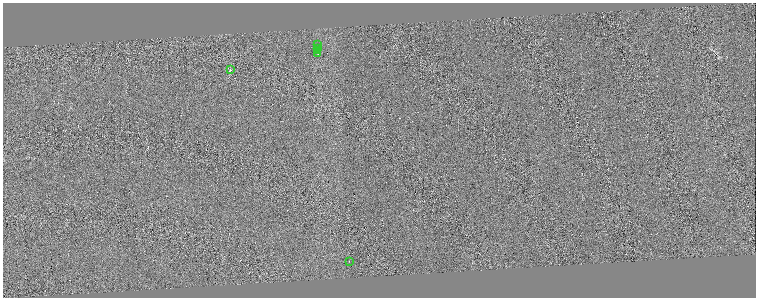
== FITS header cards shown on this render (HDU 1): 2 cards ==
NAXIS1  =                 1507
NAXIS2  =                  591

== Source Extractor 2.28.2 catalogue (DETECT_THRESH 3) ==
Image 1507 x 591 px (HDU 1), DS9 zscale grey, zoomed out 1/2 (1 PNG px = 2 x 2 image px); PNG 758 x 300 px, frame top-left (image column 2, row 590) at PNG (3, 3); each listed source drawn as its Kron ellipse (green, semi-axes under 4 px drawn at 4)
Background 0.00233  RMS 0.17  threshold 0.512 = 3 sigma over >= 5 px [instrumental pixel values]
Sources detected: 7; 1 cannot appear on this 1/2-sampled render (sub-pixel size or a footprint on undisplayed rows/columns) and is neither listed nor drawn; the other 6 listed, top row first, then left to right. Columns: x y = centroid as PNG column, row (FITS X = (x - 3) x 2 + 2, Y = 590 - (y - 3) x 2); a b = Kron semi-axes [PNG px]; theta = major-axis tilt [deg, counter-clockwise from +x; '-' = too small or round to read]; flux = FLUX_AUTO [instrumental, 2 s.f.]
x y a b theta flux
318 45 2 1 - 2500
317 48 2 1 - 27000
317 51 2 2 - 54000
318 54 2 1 - 33000
230 70 2 2 - 14
349 262 2 1 - 6.2
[1 sub-pixel or undisplayed-footprint detection neither listed nor drawn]